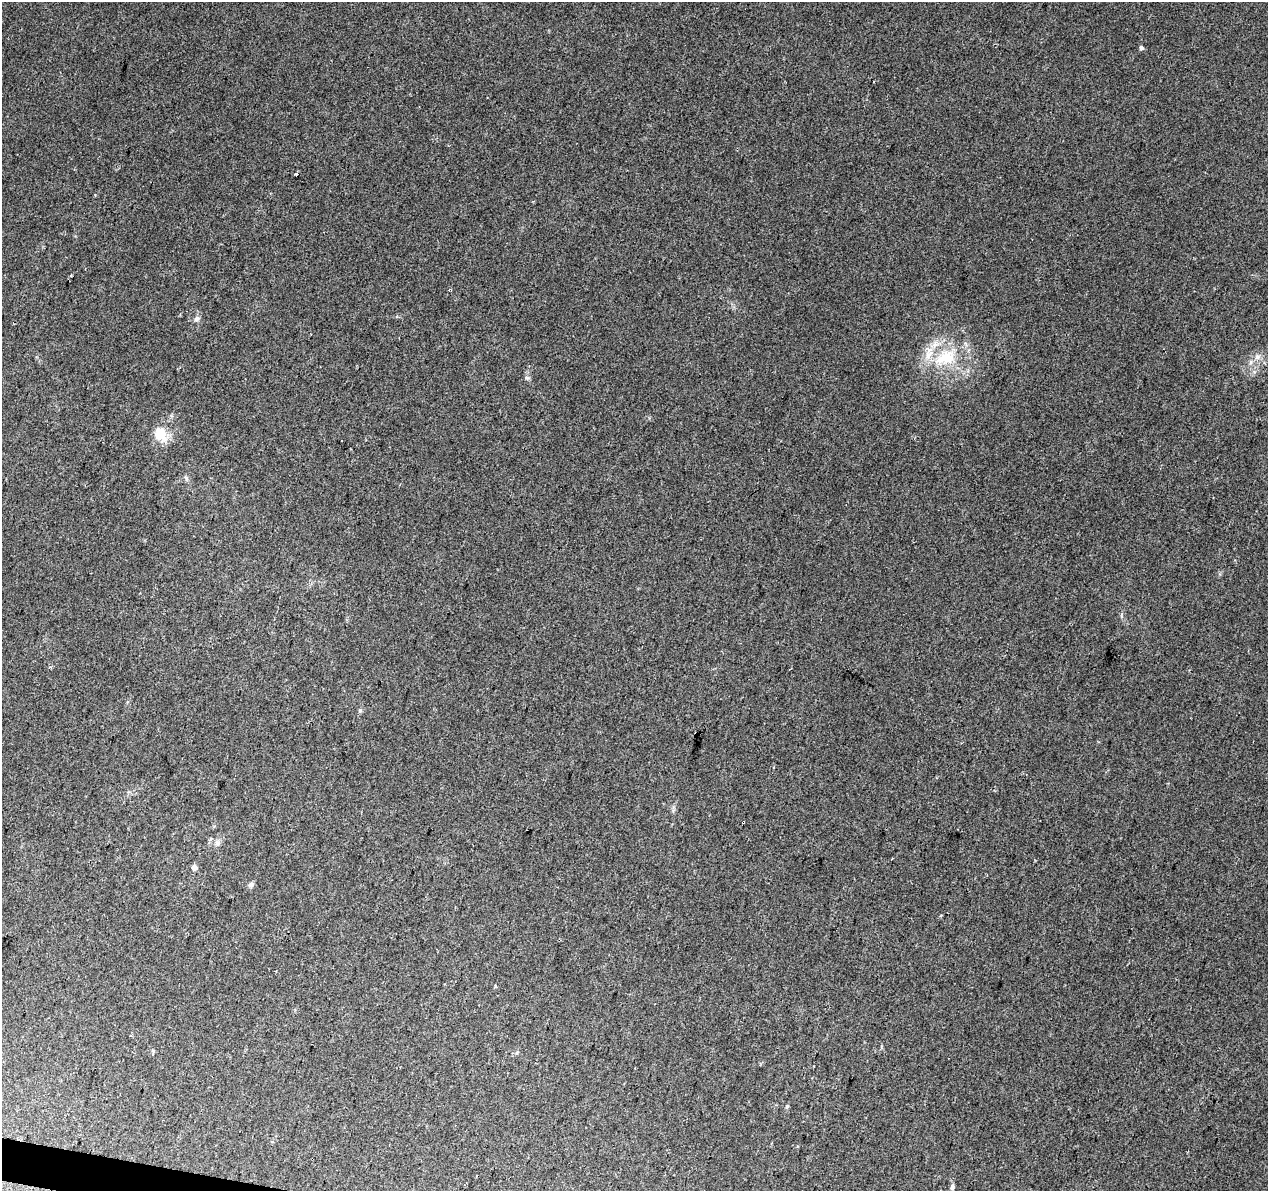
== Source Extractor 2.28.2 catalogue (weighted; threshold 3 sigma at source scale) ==
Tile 7 of 4 x 4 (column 3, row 2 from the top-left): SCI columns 2531-3796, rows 2600-3788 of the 5069 x 5260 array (HDU 1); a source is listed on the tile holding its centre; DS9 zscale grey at full resolution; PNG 1270 x 1193 px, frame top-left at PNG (2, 2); no overlay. Shown black and unused: <1% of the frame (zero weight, under 2 of 3 exposures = <1% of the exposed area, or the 3 px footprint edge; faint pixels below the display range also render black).
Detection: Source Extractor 2.28.2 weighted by HDU 2 'WHT'; one run over the whole footprint, this tile lists its part. Background 0.0393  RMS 0.0069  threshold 0.0313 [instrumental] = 3 sigma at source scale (4.5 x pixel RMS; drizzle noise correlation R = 1.50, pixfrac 1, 0.0396/0.0396 arcsec/px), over >= 5 px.
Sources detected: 18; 3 cosmic-ray / hot-pixel residue — not listed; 1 inside a brighter listed object's ellipse — not listed separately; the other 14 listed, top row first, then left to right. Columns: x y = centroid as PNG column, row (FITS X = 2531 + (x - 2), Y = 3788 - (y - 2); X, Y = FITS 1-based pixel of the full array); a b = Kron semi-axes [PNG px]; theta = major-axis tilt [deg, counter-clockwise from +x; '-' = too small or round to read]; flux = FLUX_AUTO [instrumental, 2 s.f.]
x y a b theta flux
1141 48 4 4 - 1.8
196 319 8 7 - 2
1257 357 8 6 -89 2.6
945 358 33 18 23 30
527 378 6 6 - 1.5
160 434 18 16 -67 13
186 478 6 5 - 1.4
360 710 6 4 -70 1.1
218 843 8 5 28 2.1
892 858 3 2 - 0.5
194 867 5 5 - 3.7
251 885 8 6 31 1.9
787 1106 5 4 - 1
952 1187 7 5 74 1.8
Unlisted compact peaks at least as high as the median listed source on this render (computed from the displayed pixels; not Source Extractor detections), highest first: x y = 1121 616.